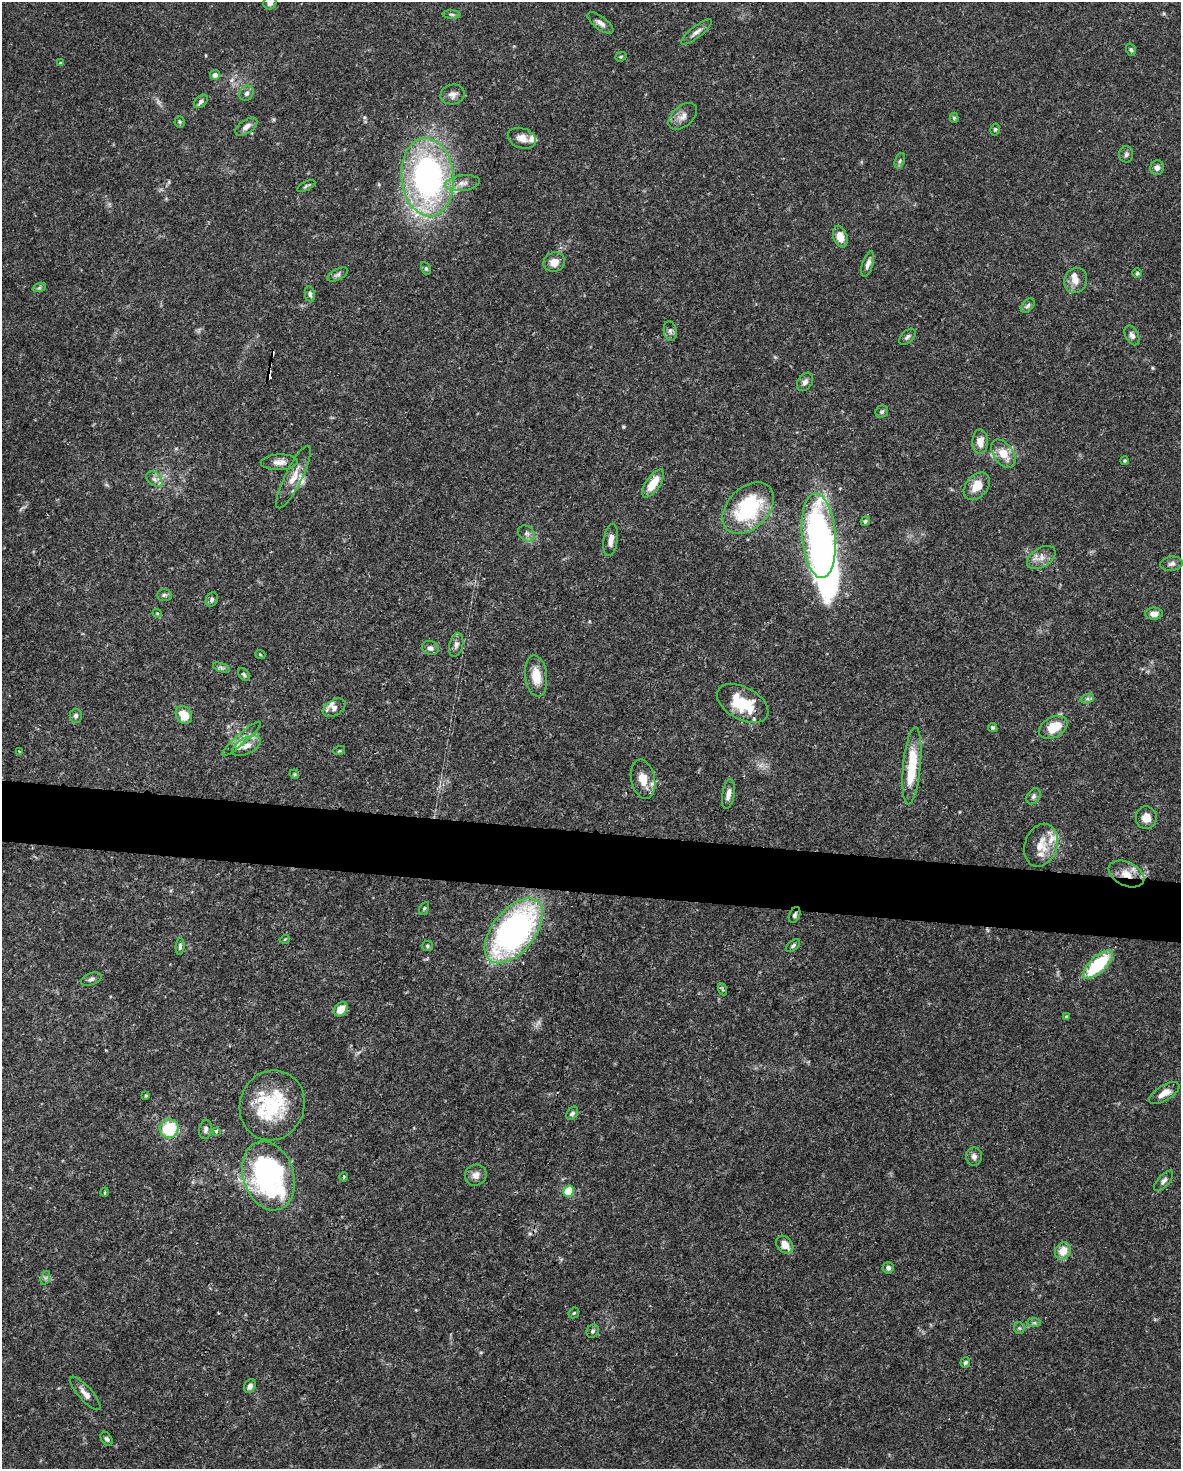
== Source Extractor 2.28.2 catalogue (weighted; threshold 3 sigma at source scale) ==
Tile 7 of 4 x 3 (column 3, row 2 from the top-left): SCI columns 2359-3537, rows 1692-3158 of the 4717 x 4738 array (HDU 1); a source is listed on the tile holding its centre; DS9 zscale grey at full resolution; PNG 1183 x 1471 px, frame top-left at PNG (2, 2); each listed source drawn as its Kron ellipse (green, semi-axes under 4 px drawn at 4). Shown black and unused: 4% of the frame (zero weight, under 3 of 5 exposures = <1% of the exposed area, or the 3 px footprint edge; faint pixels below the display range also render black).
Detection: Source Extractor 2.28.2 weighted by HDU 2 'WHT'; one run over the whole footprint, this tile lists its part. Background 0.0443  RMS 0.0016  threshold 0.00739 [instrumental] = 3 sigma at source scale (4.5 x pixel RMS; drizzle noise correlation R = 1.50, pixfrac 1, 0.05/0.05 arcsec/px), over >= 5 px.
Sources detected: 137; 2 too faint to see at this stretch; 3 inside a brighter object's white glare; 3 cosmic-ray / hot-pixel residue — neither listed nor drawn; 9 inside a brighter listed object's ellipse — not listed separately; the other 120 listed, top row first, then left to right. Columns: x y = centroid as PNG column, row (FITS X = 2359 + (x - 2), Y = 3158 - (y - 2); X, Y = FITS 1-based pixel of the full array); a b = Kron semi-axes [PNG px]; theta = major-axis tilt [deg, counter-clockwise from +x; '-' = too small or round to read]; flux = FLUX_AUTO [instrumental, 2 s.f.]
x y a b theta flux
270 3 7 6 - 0.67
451 14 9 4 -2 0.33
600 23 15 6 -36 0.9
696 32 19 5 38 0.86
1131 50 6 4 -72 0.29
621 57 6 4 20 0.22
60 63 4 3 - 0.13
215 75 5 5 - 0.8
247 93 8 6 57 0.55
453 94 12 10 14 1
201 101 8 5 47 0.55
683 116 17 10 41 1.2
954 118 5 4 - 0.24
180 122 5 5 - 0.25
246 126 12 6 35 0.91
995 129 6 4 74 0.25
522 138 14 10 -18 1.6
1126 154 8 7 - 0.42
900 161 8 5 70 0.34
1157 168 7 6 - 0.65
428 177 39 26 -85 48
462 183 17 8 7 1.5
306 186 10 3 27 0.29
840 237 11 7 -72 2
554 262 11 9 19 1.5
868 264 13 5 73 0.76
426 268 7 4 -63 0.25
1137 273 5 5 - 0.22
338 274 11 5 27 0.51
1076 280 13 11 68 1.5
39 288 7 4 19 0.31
310 294 8 5 -79 0.48
1028 306 8 5 50 0.45
670 331 10 6 -80 0.52
1132 335 10 6 -63 0.66
907 337 10 6 44 0.47
805 382 10 7 57 0.71
882 412 6 6 - 0.37
980 442 12 8 89 1.6
1003 454 16 10 -54 2.8
1125 461 4 4 - 0.24
279 462 19 7 2 1.1
294 477 34 8 64 2.4
154 479 9 6 -41 0.7
653 483 16 7 55 3.1
977 486 15 10 49 2.4
748 508 30 20 45 14
865 521 5 4 - 0.38
527 533 9 7 -38 0.59
819 536 42 17 -85 50
611 540 16 7 81 1.2
1041 557 16 9 32 1.4
1172 564 11 7 7 0.7
164 595 7 6 - 0.37
212 599 7 6 - 0.39
157 613 4 4 - 0.16
1154 614 9 6 1 1.1
456 645 12 7 77 0.69
430 648 8 7 - 0.64
260 654 5 3 - 0.14
221 667 9 4 -19 0.39
244 674 7 5 -50 0.3
536 676 21 11 -83 3.1
1087 699 7 4 18 0.36
743 703 28 16 -28 6.9
334 708 12 8 30 0.82
184 715 9 7 -58 2.9
76 716 7 6 - 0.46
993 727 5 4 - 0.31
1053 727 15 10 28 4
241 739 25 5 42 1.1
246 746 16 8 27 1.4
339 751 6 4 18 0.21
19 752 3 2 - 0.27
912 766 38 9 84 7
294 774 5 4 - 0.19
643 779 20 12 -77 2.5
728 794 15 6 80 1
1034 796 8 6 58 0.49
1146 818 11 10 - 1.6
1041 845 22 16 71 3.1
1126 874 19 11 -25 2.3
424 908 7 4 62 0.27
795 915 8 5 66 0.38
514 931 38 21 51 50
285 939 5 3 - 0.14
180 946 8 4 86 0.36
428 946 5 5 - 0.28
793 946 8 5 39 0.38
1098 965 19 8 43 11
91 979 11 6 21 0.52
722 989 6 4 -70 0.25
341 1009 8 6 50 2.1
1066 1017 4 3 - 0.2
1164 1093 17 7 31 1.6
146 1095 3 3 - 0.18
272 1105 35 32 70 12
572 1113 7 5 51 0.38
169 1129 10 9 - 7.6
205 1129 10 6 83 0.52
216 1131 4 3 - 0.39
974 1156 9 8 - 0.72
476 1175 11 10 - 1.1
268 1176 35 25 -72 35
344 1177 4 4 - 0.19
1164 1181 13 6 48 0.68
569 1191 6 5 - 7.5
105 1192 4 3 - 0.2
785 1245 10 7 -48 1.8
1063 1251 9 7 60 2.2
888 1268 5 5 - 0.48
45 1278 7 4 71 0.36
574 1313 6 4 45 0.21
1034 1323 7 4 0 0.29
1019 1328 6 5 - 0.29
593 1331 7 5 62 0.4
965 1362 5 4 - 0.33
250 1386 7 5 62 0.69
85 1393 21 7 -49 1.2
107 1439 8 5 -56 0.37
Overlapping masked pixels (flux is a lower limit): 2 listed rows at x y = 1126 874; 795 915
Isophote crosses this tile's border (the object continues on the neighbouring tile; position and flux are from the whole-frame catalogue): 1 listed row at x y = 270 3